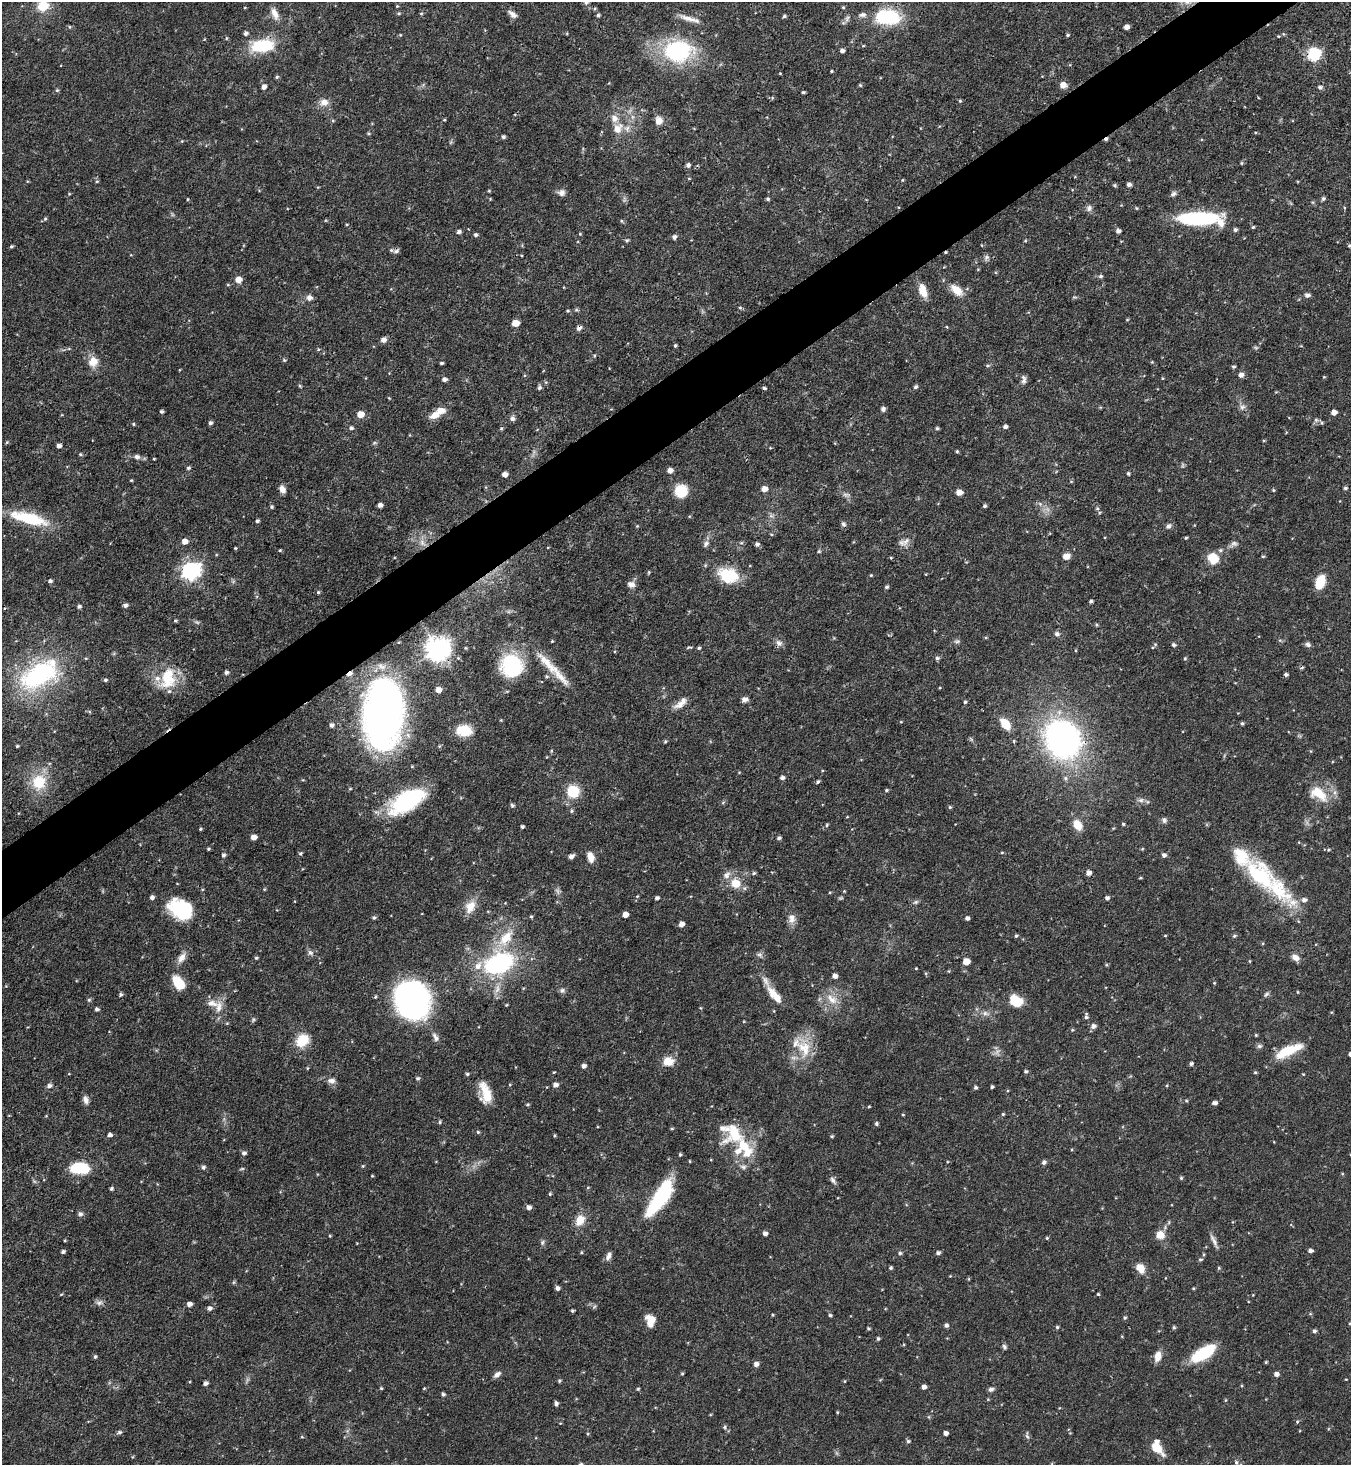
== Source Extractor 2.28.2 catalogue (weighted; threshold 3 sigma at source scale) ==
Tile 10 of 4 x 4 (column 2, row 3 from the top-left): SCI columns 1646-2994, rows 1466-2928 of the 5850 x 5857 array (HDU 1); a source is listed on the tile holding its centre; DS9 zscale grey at full resolution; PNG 1353 x 1467 px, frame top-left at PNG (2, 2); no overlay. Shown black and unused: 4% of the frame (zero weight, under 3 of 4 exposures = <1% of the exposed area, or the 3 px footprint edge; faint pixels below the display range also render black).
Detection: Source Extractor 2.28.2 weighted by HDU 2 'WHT'; one run over the whole footprint, this tile lists its part. Background 0.0622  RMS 0.0035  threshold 0.0157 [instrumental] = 3 sigma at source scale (4.5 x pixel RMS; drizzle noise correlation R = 1.50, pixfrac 1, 0.05/0.05 arcsec/px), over >= 5 px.
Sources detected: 450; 6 too faint to see at this stretch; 2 inside a brighter object's white glare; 4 cosmic-ray / hot-pixel residue — not listed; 17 inside a brighter listed object's ellipse — not listed separately; the other 421 listed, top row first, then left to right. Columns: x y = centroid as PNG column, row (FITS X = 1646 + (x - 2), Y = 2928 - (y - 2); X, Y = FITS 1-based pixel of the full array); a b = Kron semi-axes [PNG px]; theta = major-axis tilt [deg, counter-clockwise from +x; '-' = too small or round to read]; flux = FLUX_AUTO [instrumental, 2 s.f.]
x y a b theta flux
1187 2 8 7 - 1.6
43 6 12 10 18 7.8
397 6 4 4 - 0.32
843 7 4 4 - 0.38
399 13 6 4 -19 0.47
421 13 5 3 - 0.36
275 14 17 8 -69 2.8
512 14 15 7 -37 1.8
598 15 4 4 - 0.66
784 16 5 4 - 0.65
887 17 33 19 -3 20
847 18 11 6 54 1.2
689 19 29 6 -16 3.3
70 27 5 3 - 0.34
1126 27 4 4 - 2
246 33 5 4 - 1
1283 34 5 3 - 0.36
400 35 5 4 - 0.34
1068 35 4 3 - 0.47
226 38 5 3 - 0.38
262 46 24 13 9 18
677 51 23 17 5 47
842 51 5 4 - 1.1
1314 54 6 6 - 51
831 71 3 3 - 0.37
277 77 5 4 - 0.54
860 85 5 4 - 0.43
1063 85 6 6 - 2.7
264 86 5 4 - 1.5
1320 87 6 5 - 0.83
57 90 5 5 - 0.52
803 92 3 3 - 0.5
772 98 5 3 - 0.34
960 101 4 4 - 0.4
324 102 12 10 22 2.9
444 120 4 3 - 0.35
333 121 5 3 - 0.38
659 121 10 9 - 2.7
618 128 16 12 57 4.8
368 133 5 4 - 0.46
503 137 4 4 - 0.76
182 141 4 4 - 0.28
451 142 6 4 71 0.5
688 165 5 5 - 1
902 180 5 3 - 0.3
97 181 5 5 - 0.51
1129 184 5 4 - 1.1
1115 185 6 4 -19 0.46
489 191 4 4 - 0.34
561 193 10 8 6 1.5
69 194 4 4 - 0.31
1173 194 9 6 32 0.98
187 199 4 3 - 0.3
768 199 4 4 - 0.58
1323 199 5 5 - 0.73
1089 208 9 8 - 1.3
45 219 6 4 66 0.51
1198 219 41 15 -2 28
621 221 5 3 - 0.35
347 224 4 4 - 0.35
1253 227 4 4 - 0.46
1235 230 4 4 - 0.79
1118 231 4 4 - 1.3
459 232 5 4 - 0.98
476 235 5 4 - 0.75
674 237 5 5 - 1.1
627 240 5 5 - 0.56
1025 241 5 3 - 0.36
11 246 4 3 - 0.48
1349 246 5 4 - 0.47
396 251 10 6 22 0.99
986 258 9 6 60 1
1101 276 6 5 - 0.7
238 279 6 6 - 4
228 285 5 3 - 0.3
957 290 18 10 -41 4.6
923 291 16 8 -72 4.7
1307 295 6 5 - 1.3
309 298 6 6 - 1.7
740 308 5 3 - 0.41
568 311 5 4 - 0.4
515 323 5 5 - 5.6
946 327 4 3 - 0.42
579 328 7 5 45 1.1
383 340 6 5 - 1.8
675 345 4 3 - 0.5
1256 348 6 4 -19 0.48
318 349 5 3 - 0.35
284 360 6 4 -45 0.46
93 362 14 12 70 4.2
1152 362 4 4 - 0.32
441 363 4 3 - 0.59
987 365 7 4 8 0.49
1234 367 5 4 - 0.55
1241 375 7 6 - 1.4
1324 377 4 3 - 0.29
1163 378 5 3 - 0.31
444 379 5 5 - 1.3
1024 379 12 6 -86 1.2
300 386 5 4 - 0.39
916 387 5 5 - 0.73
539 388 6 5 - 0.74
764 388 4 3 - 0.71
389 398 4 4 - 0.27
1242 407 9 7 48 1.3
883 409 5 5 - 1
162 411 3 3 - 0.7
1334 412 5 4 - 2.3
361 414 6 6 - 3.9
435 415 13 7 26 3.8
512 419 6 6 - 1.3
1316 420 6 5 - 0.8
210 423 4 4 - 0.87
1322 423 5 5 - 0.54
133 424 4 4 - 0.42
1005 426 5 4 - 1.1
351 428 5 5 - 0.83
501 428 5 4 - 0.48
937 428 4 4 - 0.59
7 442 5 4 - 0.38
59 446 4 4 - 1.4
957 451 4 3 - 0.42
80 454 5 4 - 0.44
137 457 8 7 - 1.2
154 459 3 2 - 0.3
188 468 5 4 - 0.59
670 470 5 5 - 2.1
505 474 5 4 - 2.5
1128 474 5 4 - 0.51
131 480 3 3 - 0.32
1345 488 5 4 - 0.65
282 489 8 6 -58 2.1
764 489 6 5 - 2.7
1273 490 4 4 - 0.38
681 491 10 10 - 12
959 492 5 5 - 3
846 495 9 4 -8 0.92
1040 504 6 5 - 0.83
380 505 4 4 - 1.4
985 506 4 4 - 0.68
272 507 5 5 - 0.56
1097 508 5 5 - 0.52
29 519 40 12 -15 20
257 521 4 4 - 0.67
843 524 7 6 - 0.84
637 526 5 4 - 0.32
1168 526 8 6 45 1.1
771 534 5 3 - 0.31
1186 538 4 3 - 0.4
185 541 6 5 - 2.4
906 541 15 8 47 2.3
1234 543 10 7 12 1.3
706 544 10 7 58 1.4
757 544 5 5 - 0.94
235 548 4 3 - 0.34
280 550 4 3 - 0.43
1221 550 7 5 15 0.84
819 551 5 4 - 0.39
1066 556 6 5 - 3.8
1263 556 4 4 - 0.41
891 558 4 4 - 0.36
1213 558 12 11 - 6.7
191 570 8 7 - 130
649 572 5 3 - 0.33
728 575 22 16 -15 14
871 575 4 4 - 0.33
50 581 4 4 - 0.77
1320 582 17 10 67 6.3
631 584 9 7 -14 1.9
887 587 4 4 - 0.64
318 592 4 4 - 0.5
1091 601 4 3 - 0.72
125 605 5 4 - 0.99
79 606 5 4 - 0.8
175 621 5 3 - 0.42
1096 625 5 4 - 0.44
1057 634 6 6 - 1.3
552 641 4 3 - 0.35
957 641 9 5 9 0.84
779 643 10 8 -44 1.6
1155 644 5 4 - 0.43
1308 644 7 6 - 0.98
1174 645 5 4 - 0.81
690 647 10 3 6 0.55
699 648 4 4 - 0.57
438 649 8 8 - 360
937 658 5 5 - 0.73
1185 658 5 4 - 0.45
548 664 49 11 -45 10
512 666 26 24 -80 24
226 672 5 5 - 1
349 674 7 4 36 2.1
39 675 61 31 30 48
1286 675 4 4 - 0.68
168 678 29 20 72 13
105 680 5 4 - 0.6
439 690 6 5 - 2.2
745 699 8 6 2 1.3
965 702 4 4 - 0.49
681 703 21 8 40 3.1
383 714 47 26 84 280
501 720 4 3 - 0.27
1242 723 4 4 - 0.55
1005 724 11 7 -51 6.9
331 725 5 5 - 1.1
464 731 15 10 -2 8.7
1062 739 34 29 -56 110
665 741 4 3 - 0.44
17 746 4 4 - 0.45
782 778 5 4 - 1.1
39 782 18 17 - 12
818 782 5 4 - 0.6
886 790 4 4 - 0.51
573 791 11 10 - 12
1318 794 28 16 -31 8.7
1141 800 9 6 13 1.3
407 801 38 18 30 38
512 805 7 5 -66 0.6
950 807 5 4 - 0.45
572 811 5 4 - 0.49
847 817 4 3 - 0.27
1164 820 8 6 -89 0.94
1123 824 4 4 - 0.47
827 825 6 4 63 0.45
1078 825 15 10 -57 4.1
522 827 3 3 - 0.68
200 829 3 3 - 0.42
254 837 5 4 - 2.5
779 838 5 4 - 0.76
209 849 5 4 - 0.41
1142 849 5 4 - 0.32
1002 852 5 3 - 0.34
300 853 5 4 - 0.59
223 855 5 5 - 0.73
1164 855 5 5 - 1.2
571 856 6 4 34 1.5
590 857 13 7 -72 3.1
754 873 6 4 18 0.57
1089 873 5 5 - 1.7
1260 876 42 26 -48 28
1140 878 5 3 - 0.32
735 883 12 12 - 5.4
264 889 4 4 - 0.35
844 891 3 3 - 0.28
830 892 4 3 - 0.29
637 896 5 4 - 0.39
152 897 5 4 - 1
657 898 4 4 - 0.86
1107 898 4 4 - 1.1
1304 900 6 6 - 1.4
916 902 8 5 26 0.77
470 907 17 11 63 4.8
180 911 27 15 -33 17
625 915 5 4 - 2.9
531 917 4 3 - 0.44
374 918 5 4 - 0.67
967 918 4 4 - 1
792 919 13 9 86 2.5
681 924 5 4 - 2.2
1016 936 5 4 - 0.58
1165 936 4 2 - 0.28
1234 936 5 4 - 0.52
506 938 28 13 49 9.4
310 953 8 7 - 1.1
760 955 9 6 -18 1
182 958 15 8 58 2.7
256 958 4 4 - 0.48
1296 958 9 7 -38 2.3
966 961 5 5 - 4.6
1249 961 5 3 - 0.3
499 963 26 17 23 48
916 968 3 2 - 0.26
926 973 5 4 - 0.38
835 976 5 4 - 1.7
178 983 13 7 -53 12
1214 983 4 4 - 0.31
497 989 14 7 81 2.4
562 990 8 7 - 1
1298 992 4 3 - 0.3
1266 994 8 5 44 0.76
121 995 5 5 - 0.67
775 995 28 10 -50 5.7
832 999 18 10 -41 4.6
89 1000 6 5 - 0.55
412 1000 27 22 -85 160
1016 1001 12 9 -27 9.8
506 1005 4 3 - 0.32
219 1007 19 9 80 3.8
97 1009 5 4 - 0.85
985 1013 10 6 -20 1.5
1086 1016 9 5 85 0.83
253 1020 6 5 - 0.59
227 1023 5 3 - 0.31
1093 1026 6 5 - 1.5
1072 1030 5 4 - 0.33
1256 1035 4 3 - 0.37
435 1037 13 6 -61 1.5
302 1040 18 14 45 7.2
1259 1046 7 5 14 0.79
804 1048 28 19 -71 11
1288 1051 35 10 24 10
668 1061 13 11 -8 4.5
1191 1064 4 4 - 0.81
584 1066 5 4 - 1.3
307 1068 5 3 - 0.33
1026 1071 4 4 - 0.64
554 1072 4 3 - 0.27
1255 1072 4 4 - 0.42
69 1074 4 2 - 0.23
467 1074 4 4 - 0.59
1303 1074 4 2 - 0.26
418 1078 5 5 - 0.65
331 1081 11 7 -6 1.8
555 1085 5 5 - 1.5
49 1086 6 5 - 1.2
976 1087 4 4 - 0.65
992 1087 3 3 - 0.56
486 1094 24 11 -74 8
86 1100 10 7 -72 1.6
1186 1101 5 3 - 0.41
1215 1103 4 4 - 1.2
528 1104 4 4 - 0.49
869 1106 4 3 - 0.33
1003 1114 4 4 - 0.41
903 1115 4 3 - 0.3
440 1122 5 5 - 0.53
876 1124 5 4 - 0.65
672 1129 4 3 - 0.4
478 1132 4 4 - 0.46
733 1133 38 29 -37 17
110 1135 5 4 - 1
554 1135 5 3 - 0.39
832 1136 4 4 - 0.41
244 1153 5 5 - 1
680 1154 4 4 - 0.46
690 1161 4 3 - 0.3
1044 1162 6 5 - 0.86
363 1166 4 4 - 0.36
203 1167 6 5 - 0.85
743 1167 9 6 -1 1.1
79 1168 18 11 -2 14
242 1169 7 3 9 0.43
372 1176 3 3 - 0.3
1181 1178 4 4 - 0.5
833 1180 11 5 -58 1.1
588 1187 5 3 - 0.3
111 1189 4 4 - 0.65
550 1194 5 4 - 0.42
660 1198 40 12 56 32
529 1207 5 5 - 1.6
80 1214 7 6 - 0.9
580 1220 13 10 62 4.8
765 1234 4 4 - 1.3
1160 1235 8 8 - 4.6
330 1236 4 3 - 0.31
1047 1238 4 4 - 0.44
65 1240 3 3 - 0.34
1214 1241 21 5 -64 1.8
542 1242 8 6 87 0.76
1310 1251 4 4 - 1.4
63 1252 4 3 - 0.91
582 1252 4 3 - 0.37
900 1253 5 4 - 0.6
938 1253 4 4 - 1
608 1256 11 6 62 1.6
1200 1259 7 3 8 0.43
891 1268 4 4 - 0.56
1140 1268 11 8 -57 4.2
1219 1268 5 4 - 0.42
950 1276 3 3 - 0.23
233 1282 6 4 89 0.43
557 1288 4 4 - 1.2
1193 1288 4 3 - 0.38
61 1294 5 3 - 0.34
1098 1294 4 4 - 0.39
99 1303 10 7 18 1.3
189 1304 5 4 - 1.7
210 1308 6 5 - 1.1
572 1311 3 3 - 0.53
772 1315 4 3 - 0.31
830 1315 4 4 - 0.56
1125 1318 4 4 - 0.53
650 1320 13 10 -78 4.2
946 1325 5 5 - 0.88
1057 1327 4 4 - 0.53
1174 1327 5 4 - 0.56
868 1328 3 3 - 0.47
1314 1331 5 4 - 0.81
878 1338 4 4 - 0.61
1004 1347 7 5 -72 0.81
1204 1353 23 9 31 21
1158 1356 12 8 76 3.1
95 1357 4 4 - 0.64
1266 1362 4 3 - 0.39
756 1364 5 5 - 1.6
497 1374 11 6 39 1.5
682 1374 4 3 - 0.41
1276 1374 5 4 - 1.5
559 1381 4 3 - 0.56
845 1381 4 3 - 0.28
205 1383 5 4 - 1.1
924 1387 4 4 - 1.7
381 1388 4 3 - 0.36
638 1389 4 3 - 0.39
991 1389 7 6 - 1
443 1394 4 4 - 0.78
988 1399 4 4 - 0.3
1225 1400 5 3 - 0.35
556 1404 4 4 - 1.1
837 1412 3 3 - 0.35
1297 1422 5 4 - 0.43
560 1423 4 3 - 0.26
725 1427 6 5 - 0.61
119 1432 7 5 26 0.71
945 1433 4 4 - 1.5
587 1434 5 3 - 0.36
1027 1436 6 5 - 0.73
302 1437 4 3 - 0.31
908 1441 5 4 - 0.65
1156 1447 15 8 -45 7
1236 1462 7 5 -74 0.77
Overlapping masked pixels (flux is a lower limit): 10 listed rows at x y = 262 46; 1314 54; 579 328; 728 575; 438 649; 349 674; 383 714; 1062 739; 407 801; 733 1133
Isophote crosses this tile's border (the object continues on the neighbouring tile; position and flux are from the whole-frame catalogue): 3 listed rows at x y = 1187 2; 43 6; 39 675